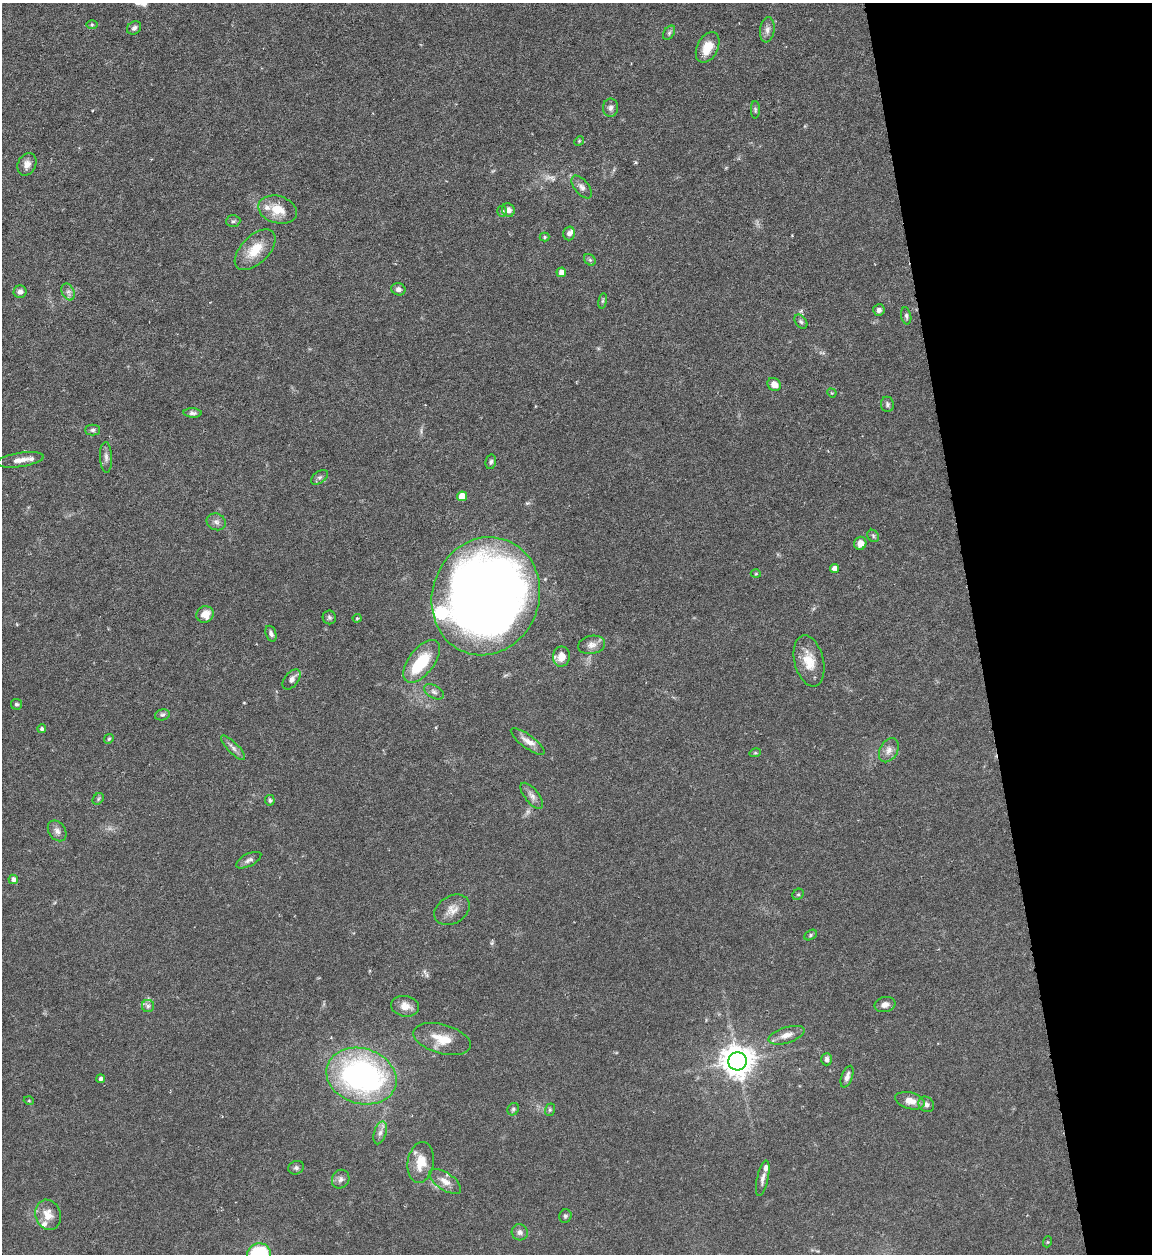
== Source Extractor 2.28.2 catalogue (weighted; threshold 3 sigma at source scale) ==
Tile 12 of 4 x 4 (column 4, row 3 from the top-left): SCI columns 3705-4854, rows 1253-2504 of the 4992 x 5009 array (HDU 1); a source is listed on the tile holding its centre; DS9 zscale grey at full resolution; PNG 1154 x 1256 px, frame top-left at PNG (2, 3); each listed source drawn as its Kron ellipse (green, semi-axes under 4 px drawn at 4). Shown black and unused: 15% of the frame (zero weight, under 4 of 7 exposures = <1% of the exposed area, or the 3 px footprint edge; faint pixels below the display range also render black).
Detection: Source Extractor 2.28.2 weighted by HDU 2 'WHT'; one run over the whole footprint, this tile lists its part. Background 0.0565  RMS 0.0027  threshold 0.0112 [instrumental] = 3 sigma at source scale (4.09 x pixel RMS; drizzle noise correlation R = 1.36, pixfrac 0.8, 0.05/0.05 arcsec/px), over >= 5 px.
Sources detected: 104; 2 too faint to see at this stretch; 1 inside a brighter object's white glare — neither listed nor drawn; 6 inside a brighter listed object's ellipse — not listed separately; the other 95 listed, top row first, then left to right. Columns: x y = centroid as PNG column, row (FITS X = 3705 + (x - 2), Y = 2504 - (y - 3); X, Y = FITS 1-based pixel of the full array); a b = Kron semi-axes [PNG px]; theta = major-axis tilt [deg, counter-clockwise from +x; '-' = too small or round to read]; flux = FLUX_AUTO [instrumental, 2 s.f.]
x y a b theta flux
92 25 6 4 0 0.31
134 28 7 6 - 0.82
767 30 12 7 82 1.3
669 33 8 5 55 0.55
708 47 16 10 63 4.5
610 108 9 7 85 0.98
755 110 9 4 90 0.49
579 141 5 4 - 0.32
27 164 12 9 64 1.8
582 187 13 7 -51 1.3
278 210 20 13 -15 5.2
508 210 7 6 - 1.3
502 211 5 4 - 0.42
233 221 7 6 - 0.54
569 233 7 5 75 0.94
545 237 5 4 - 0.31
255 250 25 14 45 6.3
590 260 6 5 - 0.5
561 272 5 5 - 1.7
398 289 7 6 - 0.95
20 292 6 6 - 1.1
68 292 9 6 -64 1
603 301 8 4 81 0.44
879 310 6 5 - 0.83
906 316 9 5 -79 0.59
801 321 8 5 -49 0.61
774 384 7 6 - 2.1
832 393 5 4 - 0.22
887 404 8 6 -84 0.6
193 413 9 4 -3 0.73
93 430 7 5 0 0.61
106 457 15 6 -87 1.2
20 460 24 7 8 2
491 462 7 5 77 0.56
320 477 9 6 36 0.77
462 496 5 5 - 4.7
216 522 10 8 -22 1.2
873 536 6 5 - 0.46
860 543 6 6 - 2.1
834 568 4 4 - 1.4
756 574 5 3 - 0.26
486 596 60 53 69 360
205 614 9 8 - 3.2
329 617 7 6 - 0.61
357 618 4 4 - 0.27
271 634 8 5 -71 0.83
592 645 13 9 11 1.8
561 657 10 8 82 3
422 661 25 12 52 11
809 661 26 14 -76 5.3
292 679 12 6 51 1.3
434 692 11 6 -30 0.94
16 704 6 5 - 0.53
162 715 7 5 13 0.55
42 729 4 4 - 0.61
109 739 5 4 - 0.35
528 741 20 6 -37 2.1
233 748 16 5 -45 1.2
889 750 13 9 62 1.7
755 753 6 3 17 0.27
532 796 16 7 -51 1.4
98 799 6 5 - 0.43
270 800 5 5 - 0.54
57 831 11 8 -55 1.2
249 860 14 6 27 1.1
13 879 5 4 - 0.98
798 894 6 5 - 0.41
452 910 19 13 30 2.8
811 935 7 4 29 0.45
885 1004 10 7 13 1.3
148 1006 6 6 - 0.72
405 1006 14 10 -9 2.6
786 1035 19 7 18 2.3
442 1039 29 14 -15 5.7
827 1059 6 5 - 0.83
738 1061 9 9 - 450
361 1076 36 27 -17 70
847 1077 11 5 70 1.3
101 1079 4 4 - 0.77
29 1101 5 3 - 0.23
910 1101 15 8 -15 2.7
926 1104 8 7 - 1.1
513 1109 6 5 - 0.52
550 1110 6 5 - 0.41
380 1133 12 6 73 1.2
421 1162 20 13 80 4.8
296 1168 8 6 22 0.63
763 1178 18 5 77 1.3
341 1179 10 8 58 1
445 1181 18 8 -34 2.3
48 1215 15 12 -71 3.5
565 1216 7 6 - 0.54
520 1232 8 8 - 0.97
1047 1242 5 3 - 0.27
259 1254 12 10 6 20
Isophote crosses this tile's border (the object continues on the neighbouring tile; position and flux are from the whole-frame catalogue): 1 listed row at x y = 259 1254